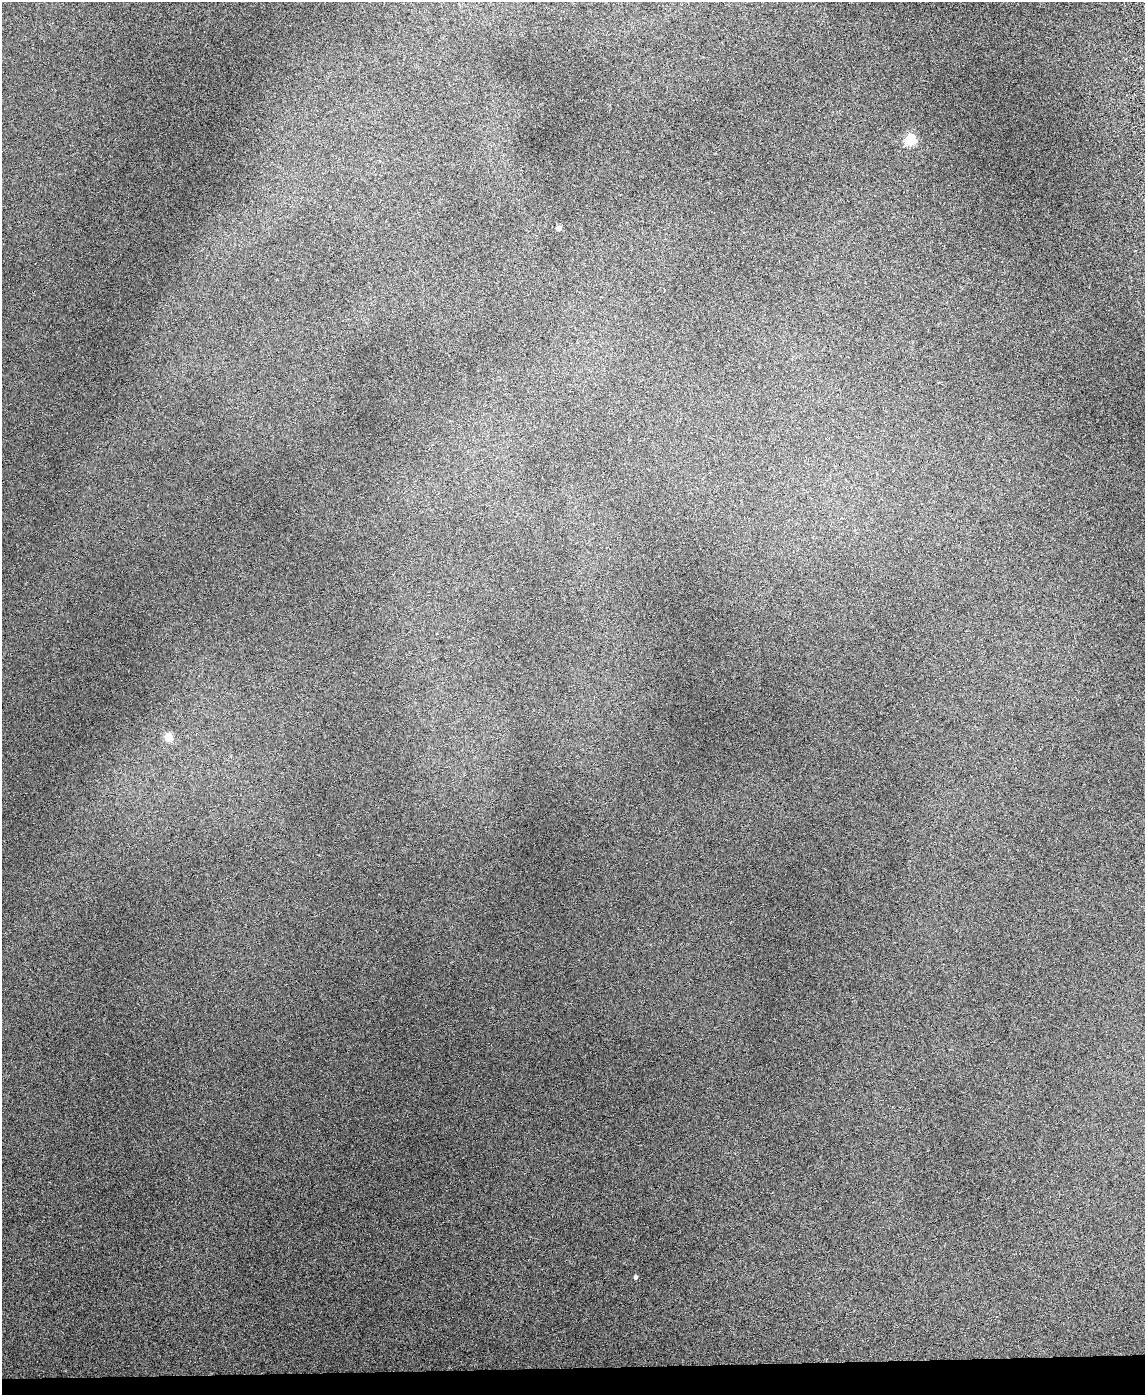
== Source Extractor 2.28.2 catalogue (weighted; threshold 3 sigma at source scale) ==
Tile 10 of 4 x 3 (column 2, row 3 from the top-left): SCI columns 1201-2343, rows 244-1636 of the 4685 x 4565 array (HDU 1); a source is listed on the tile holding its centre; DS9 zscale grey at full resolution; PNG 1147 x 1397 px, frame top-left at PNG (2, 2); no overlay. Shown black and unused: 2% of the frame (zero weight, under 3 of 6 exposures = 3% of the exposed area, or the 3 px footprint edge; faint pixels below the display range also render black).
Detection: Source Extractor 2.28.2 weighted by HDU 2 'WHT'; one run over the whole footprint, this tile lists its part. Background 0.0497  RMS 0.0075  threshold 0.0307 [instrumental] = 3 sigma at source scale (4.09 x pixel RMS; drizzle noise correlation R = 1.36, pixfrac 0.8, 0.05/0.05 arcsec/px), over >= 5 px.
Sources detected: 4; all 4 listed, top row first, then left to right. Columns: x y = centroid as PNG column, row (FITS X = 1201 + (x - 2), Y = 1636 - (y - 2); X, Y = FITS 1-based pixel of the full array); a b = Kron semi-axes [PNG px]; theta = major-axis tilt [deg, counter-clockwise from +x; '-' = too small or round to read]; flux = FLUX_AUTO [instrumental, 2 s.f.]
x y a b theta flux
910 140 5 5 - 71
559 228 4 4 - 5.4
169 737 5 5 - 25
636 1277 4 3 - 2.4